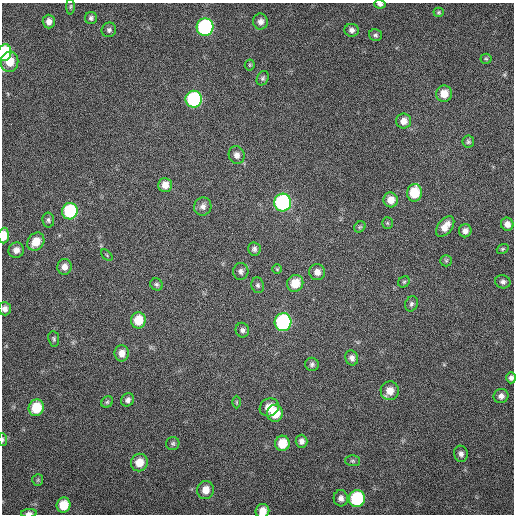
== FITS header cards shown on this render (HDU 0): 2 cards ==
NAXIS1  =                  512 / Axis length
NAXIS2  =                  512 / Axis length

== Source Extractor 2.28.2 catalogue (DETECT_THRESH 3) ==
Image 512 x 512 px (HDU 0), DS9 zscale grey, 1 PNG px = 1 image px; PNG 516 x 516 px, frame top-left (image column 1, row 512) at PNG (2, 3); each listed source drawn as its Kron ellipse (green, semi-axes under 4 px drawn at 4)
Background 95.9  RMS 6.5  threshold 19.5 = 3 sigma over >= 5 px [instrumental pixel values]
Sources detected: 80; all 80 listed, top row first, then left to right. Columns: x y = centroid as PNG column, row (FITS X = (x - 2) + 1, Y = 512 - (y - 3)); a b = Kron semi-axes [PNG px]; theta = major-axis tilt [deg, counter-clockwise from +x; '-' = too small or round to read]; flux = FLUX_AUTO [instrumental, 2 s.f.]
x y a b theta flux
380 4 6 4 -4 1200
70 6 8 4 89 640
439 12 5 4 - 650
91 18 6 6 - 1100
260 21 8 7 - 2200
49 22 7 6 - 2500
205 27 8 8 - 70000
109 30 7 7 - 1200
352 30 7 6 - 1700
375 35 6 5 - 950
5 53 8 7 - 30000
486 59 5 5 - 610
10 62 10 9 - 7000
250 65 5 5 - 500
263 78 8 5 63 940
444 94 8 8 - 5600
194 99 8 8 - 49000
404 121 7 7 - 3100
468 142 6 6 - 910
237 155 9 8 - 2200
165 185 7 7 - 3800
414 193 9 7 81 13000
391 200 7 7 - 4000
283 202 9 8 - 66000
203 206 9 8 - 2100
70 211 8 8 - 33000
48 220 7 6 - 1000
387 223 5 5 - 590
507 224 6 6 - 2500
445 226 12 7 52 4500
360 227 6 5 - 710
465 231 6 6 - 2100
4 236 8 5 86 6300
36 242 10 8 53 6500
254 249 6 6 - 1200
503 249 6 4 22 630
16 250 8 7 - 2700
107 255 7 2 -46 400
446 261 6 5 - 800
64 267 8 7 - 2900
277 269 4 4 - 500
241 271 8 7 - 1500
317 272 8 8 - 2700
404 282 6 5 - 730
503 282 8 6 -15 1400
295 283 9 8 - 8200
156 284 6 5 - 900
258 285 8 6 -74 1000
411 304 8 6 66 1000
5 309 6 6 - 1900
138 320 8 7 - 9100
283 322 9 8 - 63000
242 330 7 6 - 1300
54 339 8 5 -82 880
122 353 8 7 - 3300
352 358 7 6 - 1700
312 364 7 6 - 1100
511 378 5 5 - 1300
390 391 9 9 - 4900
501 396 7 7 - 1900
128 400 7 6 - 1600
107 402 6 5 - 750
236 402 6 4 -90 530
269 407 10 8 29 5400
36 408 8 7 - 12000
275 413 8 8 - 10000
3 439 6 4 -86 690
301 441 6 6 - 1800
173 443 6 6 - 960
282 443 7 7 - 9100
461 454 8 7 - 1600
352 461 7 5 -1 800
139 463 9 8 - 5900
38 480 6 5 - 640
205 490 9 8 - 4700
341 498 8 7 - 2100
357 499 8 8 - 33000
63 505 7 7 - 8800
262 511 7 6 - 4400
29 513 8 4 2 1400
At the frame edge (FLAGS 8, measured only in part): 8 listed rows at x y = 380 4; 5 53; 4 236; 5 309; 511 378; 3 439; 262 511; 29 513